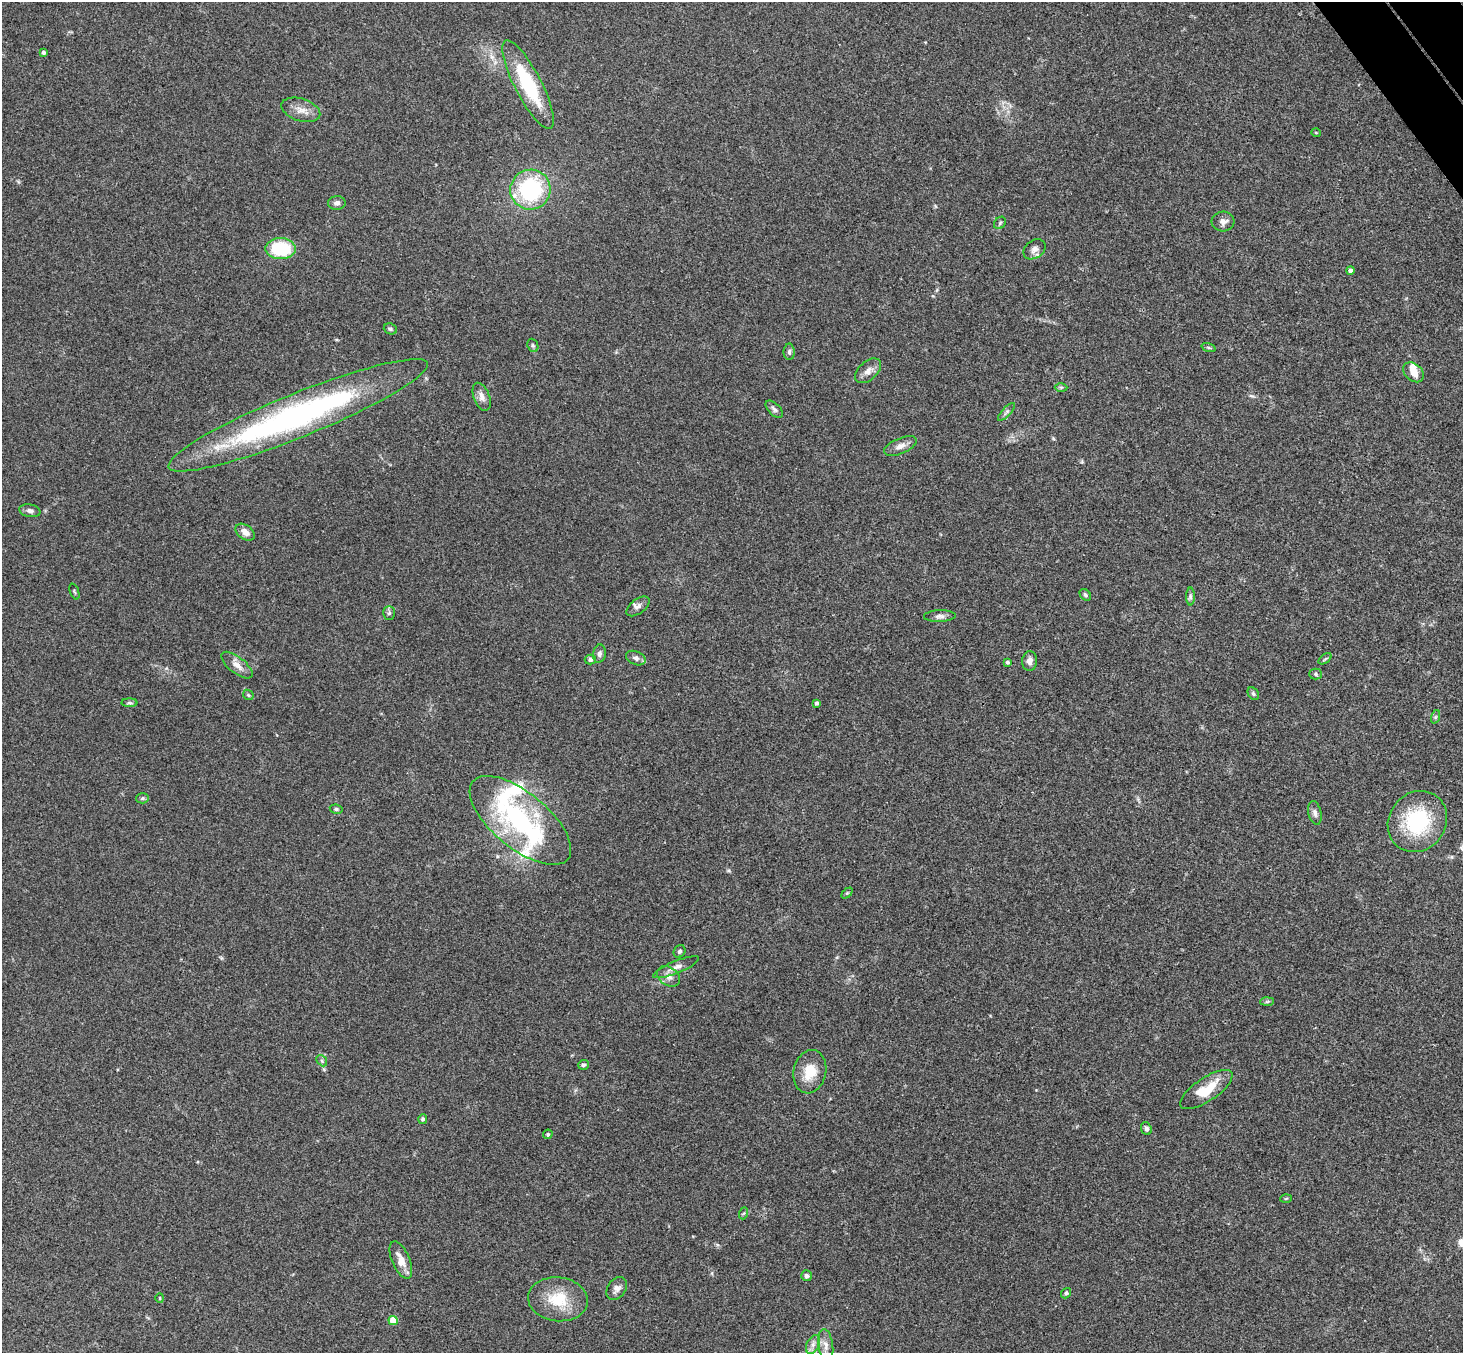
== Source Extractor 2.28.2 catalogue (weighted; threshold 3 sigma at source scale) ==
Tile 10 of 4 x 4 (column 2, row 3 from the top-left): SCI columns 1515-2975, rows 1682-3032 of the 5946 x 5927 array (HDU 1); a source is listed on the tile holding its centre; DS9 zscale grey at full resolution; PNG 1465 x 1355 px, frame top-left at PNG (2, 2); each listed source drawn as its Kron ellipse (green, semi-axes under 4 px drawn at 4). Shown black and unused: <1% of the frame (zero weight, under 3 of 4 exposures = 6% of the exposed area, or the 3 px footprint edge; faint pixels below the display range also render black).
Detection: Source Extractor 2.28.2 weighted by HDU 2 'WHT'; one run over the whole footprint, this tile lists its part. Background 0.204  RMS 0.0083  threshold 0.0372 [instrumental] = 3 sigma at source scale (4.5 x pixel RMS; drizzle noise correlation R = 1.50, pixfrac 1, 0.05/0.05 arcsec/px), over >= 5 px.
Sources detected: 77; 1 inside a brighter object's white glare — neither listed nor drawn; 4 inside a brighter listed object's ellipse — not listed separately; the other 72 listed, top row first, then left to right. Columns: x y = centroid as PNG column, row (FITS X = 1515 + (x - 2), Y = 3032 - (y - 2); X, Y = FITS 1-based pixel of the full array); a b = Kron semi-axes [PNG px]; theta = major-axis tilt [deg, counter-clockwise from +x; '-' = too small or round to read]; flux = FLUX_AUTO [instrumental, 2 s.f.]
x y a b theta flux
44 52 3 3 - 2.2
528 85 49 13 -62 56
301 110 20 11 -18 8.5
1316 133 5 3 - 0.64
530 190 20 20 - 79
337 203 9 7 1 3.4
1223 221 11 10 - 4.8
1000 223 7 5 47 1.5
280 249 15 10 -1 47
1034 249 12 9 37 4.4
1351 270 4 3 - 3
390 329 7 5 -22 1.5
533 345 7 5 -68 1.4
1208 348 7 3 -19 1.1
789 352 8 5 -90 2.1
868 371 15 9 42 5.6
1414 372 12 8 -41 7.9
1061 387 6 4 1 1.2
482 397 14 8 -69 5.3
774 409 11 6 -45 2.5
1006 412 11 4 46 1.9
298 415 140 22 22 250
900 446 17 7 23 5.5
30 511 10 6 -10 2.6
245 532 11 7 -36 5.7
74 592 8 2 -69 0.92
1085 595 6 5 - 1.7
1190 596 9 4 -90 1.8
638 606 13 7 37 3.6
389 613 7 6 - 1.7
940 616 16 6 2 3.4
599 654 9 6 79 2.6
636 658 10 6 -23 2.6
590 659 5 5 - 2.2
1325 659 7 4 37 1.3
1029 661 9 7 86 4.4
1007 662 4 3 - 1.7
237 665 19 8 -38 6.6
1316 674 6 5 - 1.6
1253 694 7 5 -52 1.7
248 695 6 4 -45 1.2
129 703 8 4 0 1.3
817 703 4 3 - 1.9
1435 717 7 4 71 1.5
142 798 6 5 - 1.5
336 809 6 4 -10 1.5
1315 813 12 6 -78 3
520 820 61 27 -39 120
1417 821 32 28 52 60
847 893 6 4 44 0.98
679 951 7 5 57 1.9
676 967 25 6 22 5.4
669 976 12 9 -36 5
1267 1002 7 4 2 1.4
322 1061 6 4 -47 1.3
583 1065 5 5 - 1.9
810 1072 22 16 77 18
1206 1090 30 11 34 22
423 1119 5 4 - 1.5
1146 1129 6 5 - 2.1
548 1134 5 4 - 1.7
1286 1198 6 4 3 0.84
744 1213 6 4 70 0.97
401 1260 20 9 -67 9.6
806 1276 5 5 - 2.4
617 1288 12 9 54 4.4
1066 1293 5 4 - 1.6
160 1298 4 4 - 0.9
558 1299 30 22 -6 28
393 1320 5 4 - 19
813 1345 10 6 63 3.9
826 1346 16 7 -82 5.6